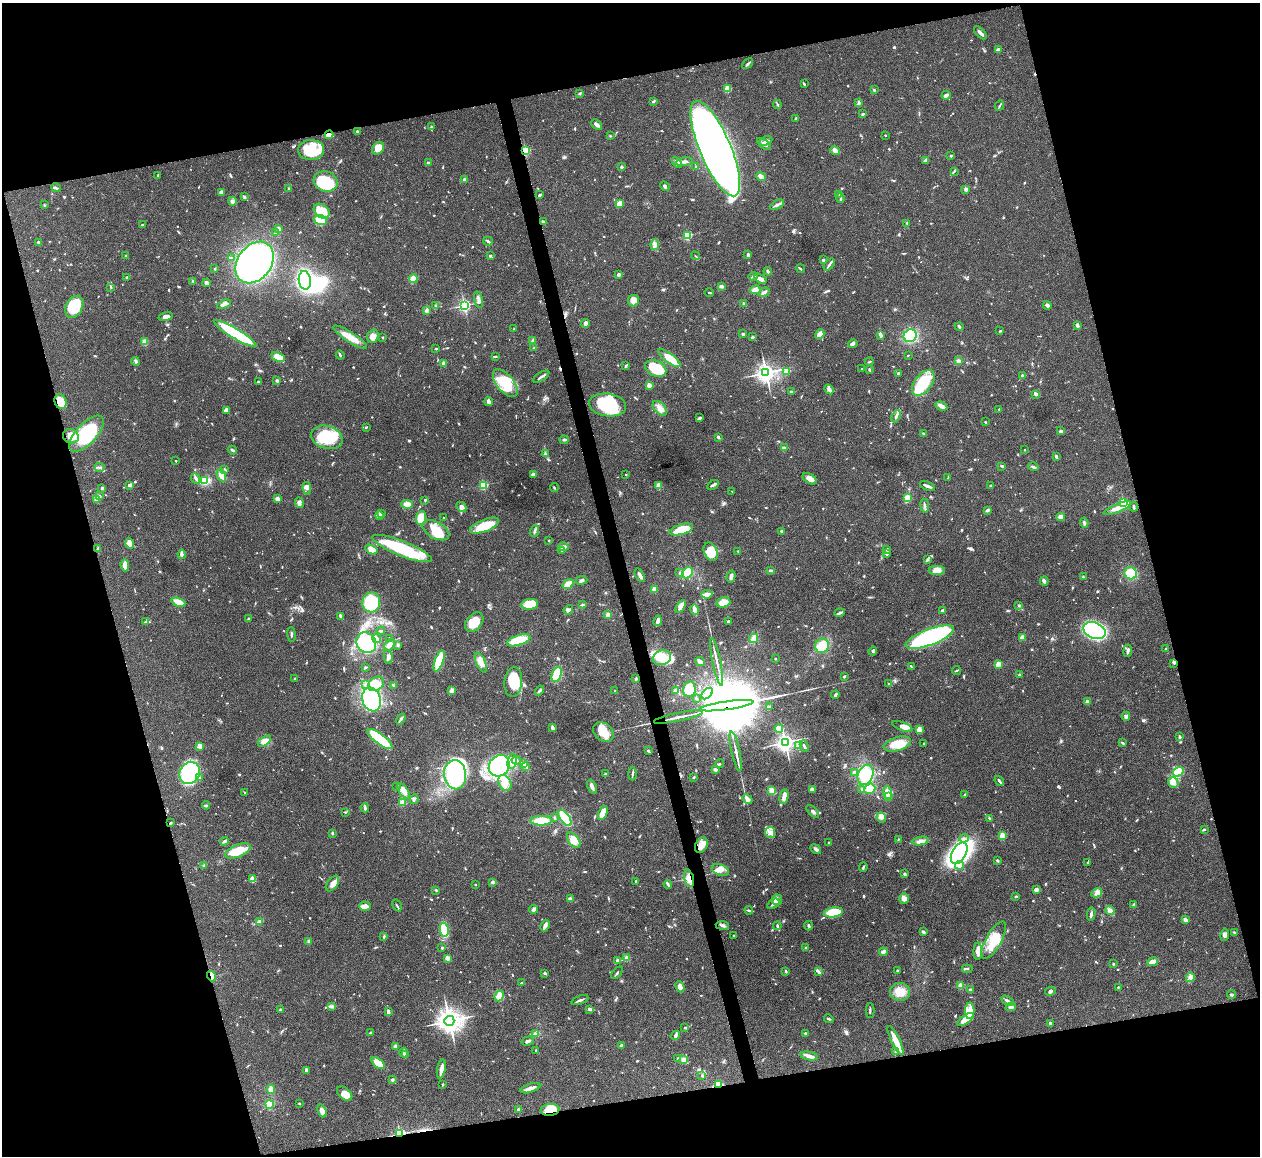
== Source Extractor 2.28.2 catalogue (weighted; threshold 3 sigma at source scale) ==
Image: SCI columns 4-5033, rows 259-4873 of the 5033 x 5015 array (HDU 1 of 3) = the unmasked area's bounding box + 8 px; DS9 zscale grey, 4 x 4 block average (1 PNG px = mean of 4 x 4 image px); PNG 1262 x 1158 px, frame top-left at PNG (2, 3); each listed source drawn as its Kron ellipse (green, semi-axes under 4 px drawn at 4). Shown black and unused: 30% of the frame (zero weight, under 3 of 4 exposures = <1% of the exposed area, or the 3 px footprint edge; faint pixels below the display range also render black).
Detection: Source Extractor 2.28.2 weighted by HDU 2 'WHT'. Background 0.0492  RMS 0.0049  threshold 0.0219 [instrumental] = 3 sigma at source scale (4.5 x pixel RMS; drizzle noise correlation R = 1.50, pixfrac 1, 0.05/0.05 arcsec/px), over >= 5 px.
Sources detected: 1095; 1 too faint to see at this stretch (4 x 4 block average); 16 inside a brighter object's white glare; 5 cosmic-ray / hot-pixel residue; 1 long thin detection or spike segment (spike, bleed or trail) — neither listed nor drawn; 18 coinciding with a brighter row at this scale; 65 inside a brighter listed object's ellipse — not listed separately; of the other 989, all 500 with FLUX_AUTO >= 2.63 (the completeness limit of this list) listed and drawn (489 fainter detections not listed), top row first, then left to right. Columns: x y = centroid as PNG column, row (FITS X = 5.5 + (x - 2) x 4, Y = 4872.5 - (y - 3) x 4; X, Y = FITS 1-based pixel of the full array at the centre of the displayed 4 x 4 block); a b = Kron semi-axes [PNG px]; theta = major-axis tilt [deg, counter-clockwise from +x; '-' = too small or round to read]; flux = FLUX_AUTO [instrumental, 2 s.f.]
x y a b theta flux
980 33 8 2 -46 13
998 50 3 2 - 16
748 64 6 2 41 5
804 84 4 2 - 3
728 89 2 2 - 150
874 90 2 2 - 4.4
580 93 3 2 - 3.3
946 95 5 3 - 8.9
653 101 3 2 - 3.9
859 103 3 2 - 4.5
777 104 4 2 - 3.6
1000 106 5 2 - 4.1
863 114 3 2 - 3.5
795 119 3 2 - 3
597 125 6 3 -44 11
431 127 4 2 - 3.7
357 131 2 2 - 9.6
329 135 4 3 - 15
885 135 2 2 - 3.1
610 136 2 2 - 2.7
766 141 7 2 26 8.3
764 144 8 3 -39 10
378 148 7 5 47 42
715 149 51 15 -67 2800
311 150 13 10 2 96
835 150 5 3 - 17
525 151 2 2 - 280
951 156 2 2 - 8.3
926 160 4 3 - 4.6
684 162 8 3 9 12
428 163 3 2 - 3.3
677 163 6 3 -44 14
622 167 2 2 - 18
696 167 2 2 - 3.1
954 171 2 2 - 2.7
158 176 3 2 - 5.3
761 177 5 3 - 18
465 180 2 2 - 9.6
326 181 12 10 -19 170
665 186 5 2 - 5.7
56 188 5 2 - 5.2
289 188 2 2 - 3.3
966 189 2 2 - 37
221 193 4 3 - 14
839 194 3 2 - 3.2
539 195 3 2 - 4.5
244 197 4 2 - 3.9
841 198 5 2 - 8.2
232 201 4 4 - 8.6
619 203 4 3 - 32
44 205 4 2 - 3.3
777 205 7 2 31 11
322 211 9 6 -38 52
321 220 6 4 -21 100
543 221 4 2 - 4.4
907 223 3 2 - 3.7
142 224 2 2 - 6
278 229 4 3 - 8.7
276 233 2 2 - 3.5
687 235 2 2 - 220
488 241 5 2 - 5.9
38 242 3 2 - 4.3
655 244 5 4 - 9.6
748 255 3 2 - 7.1
126 256 3 2 - 3.3
490 256 2 2 - 3.5
695 256 4 2 - 2.7
232 258 4 2 - 2.9
823 260 2 2 - 18
255 263 22 17 54 1200
829 265 7 2 49 7.2
215 269 2 2 - 2.7
800 269 4 2 - 3.7
768 271 4 2 - 5.2
619 274 2 2 - 37
753 276 4 3 - 5.2
127 277 3 2 - 4.4
413 279 4 3 - 51
760 279 7 4 -35 15
305 280 9 6 -82 410
193 281 3 2 - 3.1
207 283 4 3 - 8
721 286 3 2 - 7.7
111 287 3 2 - 3
755 290 5 4 - 33
764 292 6 2 34 11
709 293 4 2 - 2.6
478 300 8 2 -77 7.6
634 301 6 5 - 26
224 304 7 3 24 9.5
744 304 2 2 - 6.1
464 305 2 2 - 590
1047 305 4 3 - 9
436 306 4 2 - 3.6
74 307 12 8 61 140
426 311 4 2 - 13
166 317 7 4 14 12
585 323 4 4 - 11
1077 325 3 2 - 11
959 327 4 2 - 4.8
514 329 3 2 - 2.7
1000 331 3 2 - 3.1
235 334 24 5 -31 190
743 334 4 2 - 4
820 334 5 3 - 29
881 335 3 3 - 5
373 336 7 5 71 20
910 336 7 6 - 130
350 337 20 5 -33 40
382 337 2 2 - 2.9
753 337 3 2 - 3.5
533 340 3 3 - 4
145 342 2 2 - 100
853 343 5 2 - 8.1
436 348 3 2 - 2.9
534 348 2 2 - 2.7
340 355 4 2 - 5.5
908 355 2 2 - 4.3
278 357 7 4 -25 45
495 357 4 2 - 2.6
669 358 13 4 -37 69
136 361 4 2 - 4.2
958 361 3 2 - 8.8
869 362 4 2 - 3.7
444 363 2 2 - 49
626 366 3 2 - 2.8
656 368 11 7 -26 110
862 369 2 2 - 3.4
869 370 3 2 - 2.6
787 372 4 3 - 24
766 373 4 3 - 1600
898 373 2 2 - 9.8
1022 376 4 3 - 5.3
541 377 9 2 32 7.2
277 380 2 2 - 23
258 382 2 2 - 4.1
505 383 17 8 -51 120
923 383 15 8 53 140
649 385 2 2 - 72
829 389 5 3 - 8.2
792 392 2 2 - 5.8
1036 394 4 3 - 7.2
489 401 4 3 - 12
60 402 7 5 -70 42
608 405 18 11 -8 170
941 406 6 3 -29 19
660 408 9 5 -47 21
999 409 2 2 - 2.8
227 410 3 2 - 15
896 416 6 3 67 6.9
699 418 4 2 - 9.8
985 422 2 2 - 5.1
366 427 3 2 - 2.7
1061 431 4 3 - 5.6
924 433 4 2 - 2.8
87 434 23 10 47 190
71 436 8 7 - 36
327 437 16 11 -18 130
718 437 2 2 - 7
564 440 4 2 - 5.6
784 448 3 2 - 9.9
232 450 5 2 - 7.2
1025 450 2 2 - 4.7
545 454 3 2 - 3.1
1056 456 4 3 - 4.8
176 461 2 2 - 3.2
1002 466 4 2 - 5.5
100 467 5 2 - 5.4
1033 467 5 2 - 5.9
225 469 3 2 - 3.7
533 474 4 3 - 6.7
221 475 6 4 -62 18
626 475 2 2 - 4.1
196 478 5 2 - 5.7
948 478 3 2 - 2.7
810 479 8 4 -32 20
204 481 4 3 - 51
129 485 4 3 - 9.4
483 485 2 2 - 260
713 485 6 2 29 8.6
659 486 2 2 - 110
928 486 8 2 -20 12
991 486 3 2 - 3.1
102 488 4 2 - 3.8
307 488 6 3 -81 7
554 488 4 2 - 3.2
732 491 2 2 - 2.9
99 496 4 2 - 4.4
908 498 3 3 - 41
277 499 4 3 - 7.1
97 500 4 2 - 4.1
425 500 2 2 - 4.3
299 502 5 4 - 7.8
1123 502 2 2 - 360
407 504 6 4 -16 21
925 506 7 3 -81 7.2
461 507 5 4 - 12
1134 507 5 2 - 4.9
1118 508 15 4 21 31
987 510 3 2 - 7.4
382 513 4 3 - 5
379 515 4 3 - 17
443 517 2 2 - 2.8
1061 517 4 3 - 13
421 518 7 5 84 57
1084 522 5 2 - 6.3
484 526 15 6 21 71
681 529 12 5 15 71
436 530 14 8 -29 66
534 531 6 2 73 6.4
782 531 2 2 - 5.4
549 540 2 2 - 2.9
129 543 6 3 -64 21
563 547 5 3 - 7.1
402 548 32 7 -22 210
98 549 2 2 - 17
371 550 6 4 -30 25
887 550 3 3 - 5.5
562 551 3 2 - 3.4
738 551 3 2 - 2.8
711 552 9 6 -64 58
182 554 4 3 - 6.5
886 554 4 2 - 5.8
927 560 4 2 - 3.8
125 565 6 3 -85 22
771 570 3 2 - 3
937 570 8 4 2 27
680 573 2 2 - 5.6
687 573 6 5 - 64
1131 573 6 6 - 63
640 575 7 2 -60 13
731 577 6 3 76 13
1083 577 3 2 - 3.1
582 580 6 3 8 6.5
1044 581 4 3 - 6.4
568 584 6 4 37 22
654 589 2 2 - 87
707 594 5 3 - 18
178 602 7 3 -20 36
371 602 10 9 - 180
723 602 7 5 15 32
530 604 8 5 8 84
582 605 4 2 - 3.1
1019 605 3 2 - 3.7
680 606 7 3 58 18
695 609 5 2 - 31
568 610 5 3 - 6.6
942 611 4 3 - 6.1
839 613 5 2 - 7
608 615 2 2 - 57
340 616 4 2 - 5.7
248 619 3 2 - 4.3
146 621 4 3 - 5.4
658 621 5 4 - 10
474 622 11 7 50 51
728 622 3 2 - 5.8
1094 630 12 8 -22 560
381 631 4 2 - 3.6
291 634 7 2 -87 5.4
930 637 26 8 21 440
389 638 2 2 - 2.9
754 638 5 3 - 31
1022 638 3 3 - 27
377 639 4 2 - 23
519 640 12 5 17 90
366 643 11 9 -55 540
390 645 6 4 47 13
398 645 2 2 - 5.2
822 646 7 6 - 55
1166 648 2 2 - 5.4
873 651 4 2 - 5
1128 651 6 3 83 8.4
388 657 7 3 -81 8.5
662 658 9 7 19 66
775 659 2 2 - 3.2
439 661 11 3 71 130
700 662 4 2 - 18
717 662 24 2 -78 19
481 663 11 4 -66 23
1174 663 3 2 - 3.3
998 664 2 2 - 100
911 666 3 2 - 2.8
365 668 3 2 - 2.9
956 670 4 2 - 3.5
557 674 8 5 71 93
1019 675 3 2 - 2.7
844 676 2 2 - 6.6
295 679 2 2 - 8.1
636 679 3 2 - 5.9
513 682 15 9 84 99
365 684 3 2 - 3.6
376 684 8 6 35 40
888 684 2 2 - 3
393 685 3 2 - 2.8
689 689 8 6 81 55
452 690 2 2 - 24
540 690 5 2 - 5.7
615 691 3 2 - 3.6
675 691 4 3 - 11
707 694 7 3 46 9.5
835 695 4 2 - 5.5
696 698 2 2 - 3.4
371 699 12 9 -70 280
1087 702 2 2 - 41
727 706 27 3 8 24000
769 707 3 2 - 4.4
1126 716 4 4 - 7.4
678 717 25 2 12 22
401 719 6 2 52 6.5
902 726 11 4 -22 15
552 728 3 2 - 16
779 729 4 4 - 31
919 730 4 3 - 16
603 732 11 8 -43 52
1180 737 3 2 - 8.2
380 739 15 5 -37 180
264 741 7 4 35 20
785 742 3 3 - 1400
1123 743 2 2 - 4.1
897 744 14 7 16 59
924 744 2 2 - 3
798 745 3 2 - 12
200 746 2 2 - 75
804 746 6 2 -63 6.2
648 751 4 2 - 3
736 752 21 2 -78 19
516 760 4 2 - 6
512 761 8 4 78 21
523 764 2 2 - 4
720 764 4 2 - 3.6
499 766 11 9 48 360
525 766 4 2 - 4.4
715 769 3 2 - 7.4
1178 772 6 4 32 62
190 773 11 10 - 350
854 773 4 3 - 7
605 774 3 2 - 3.4
632 774 7 2 88 5
455 775 14 11 -85 320
865 775 10 7 71 110
694 777 3 2 - 2.7
200 778 4 2 - 3.4
999 781 5 2 - 7.4
1173 782 5 5 - 19
505 783 8 6 -64 22
396 786 2 2 - 4.5
592 787 7 3 -65 14
812 789 4 4 - 11
862 789 3 2 - 3
870 789 6 5 - 45
404 791 8 4 -55 29
772 791 4 2 - 43
887 792 6 4 -80 25
245 793 3 2 - 2.7
965 794 3 2 - 4.1
889 796 3 2 - 32
784 797 7 3 79 18
414 799 5 3 - 5
747 799 5 3 - 15
402 802 2 2 - 130
206 805 4 3 - 4.8
365 808 4 2 - 4.4
813 811 8 2 -44 6.8
345 812 2 2 - 2.9
603 813 7 3 66 32
554 817 2 2 - 2.7
565 818 9 4 -55 200
881 818 5 4 - 9.9
989 818 3 2 - 4
541 821 11 4 1 62
170 823 3 2 - 3.8
1204 829 3 2 - 4.6
770 832 5 5 - 13
332 833 3 2 - 3.8
1002 836 2 2 - 120
964 838 5 2 - 5.4
898 839 3 2 - 2.9
574 840 9 5 -52 33
224 841 4 2 - 6.4
920 841 8 4 8 13
829 842 2 2 - 8.7
701 845 8 5 63 26
816 849 6 3 -39 8.2
238 851 13 6 22 71
959 853 11 7 60 930
997 860 2 2 - 6.2
1088 862 2 2 - 3
204 865 3 2 - 4.4
959 866 4 3 - 11
863 867 5 2 - 3.5
720 870 9 5 -21 24
905 874 3 3 - 4.1
689 878 9 4 -75 28
253 879 3 3 - 22
636 881 2 2 - 9
492 882 2 2 - 25
332 884 9 5 53 23
475 884 2 2 - 2.8
668 884 4 3 - 5.2
436 890 3 2 - 2.7
1036 890 3 3 - 10
1097 893 6 3 31 8
1016 896 3 2 - 4
570 899 4 4 - 8.8
904 899 5 4 - 13
777 900 5 5 - 19
773 904 7 3 33 8.5
397 905 6 2 -59 4.3
1134 905 4 3 - 5.8
365 906 6 4 -2 15
534 909 4 3 - 8.5
749 910 4 2 - 4.7
1110 911 5 3 - 19
833 912 9 5 10 110
1091 914 6 2 77 6.9
1185 919 3 3 - 8.7
259 922 4 3 - 13
722 925 7 3 -7 9
545 926 6 2 65 16
777 926 4 2 - 4.9
809 926 5 3 - 4.3
444 930 7 4 -80 56
923 932 3 2 - 6.4
1235 932 3 2 - 3.3
1225 935 6 3 80 8.8
734 936 2 2 - 3
384 937 4 2 - 3.8
994 940 21 7 61 68
309 941 3 3 - 3.9
442 948 2 2 - 15
806 948 3 2 - 5.3
978 951 8 3 90 30
883 952 4 3 - 9.6
448 958 3 3 - 12
627 958 2 2 - 70
617 960 3 2 - 3
1152 962 5 4 - 22
1113 964 2 2 - 4.7
967 969 5 2 - 3.7
786 971 2 2 - 5
897 971 2 2 - 3.7
818 972 4 2 - 4.5
545 973 3 2 - 5.4
617 973 7 2 48 3.3
211 976 5 2 - 30
1190 977 5 3 - 7.3
521 983 3 2 - 2.9
960 985 2 2 - 93
680 987 6 4 -65 16
1118 987 2 2 - 5.8
970 990 2 2 - 13
1050 991 5 3 - 6.5
900 992 10 9 - 35
1232 994 4 2 - 7
499 996 5 3 - 29
580 1000 9 2 21 8.5
1007 1001 6 2 -32 7.4
331 1006 4 3 - 5.5
1011 1007 5 3 - 7.2
589 1009 3 3 - 6.9
280 1010 2 2 - 21
870 1010 7 2 89 4.6
388 1011 4 2 - 7.2
970 1011 8 4 88 22
829 1019 5 2 - 3.7
966 1019 9 3 35 64
449 1021 5 5 - 2700
1050 1023 3 2 - 7.4
685 1028 3 2 - 2.7
371 1033 2 2 - 5
806 1033 3 2 - 3
535 1034 4 3 - 9.8
675 1035 5 3 - 5.9
528 1041 6 3 15 8.5
896 1041 16 3 -64 39
621 1045 3 2 - 4.6
395 1046 4 2 - 15
536 1051 3 2 - 3.1
895 1052 4 2 - 3
404 1053 5 2 - 6
406 1055 3 3 - 7.6
809 1056 9 3 -11 16
678 1058 3 3 - 3.4
683 1060 3 2 - 3.2
378 1063 8 4 -39 34
441 1069 10 2 79 29
306 1070 4 3 - 6
702 1075 3 2 - 3.7
392 1080 3 2 - 3.8
443 1085 2 2 - 3.1
719 1085 2 2 - 220
530 1088 10 3 18 18
271 1089 4 3 - 26
345 1094 9 5 -40 24
299 1103 2 2 - 9.8
269 1104 4 3 - 29
518 1110 2 2 - 25
550 1110 9 6 4 70
322 1111 6 4 -70 19
400 1134 2 2 - 520
Overlapping masked pixels (flux is a lower limit): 11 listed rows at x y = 329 135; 715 149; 525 151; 60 402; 727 706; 170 823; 689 878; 211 976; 719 1085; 550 1110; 400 1134
Diffuse or blended objects may show on this block-average render without a row.